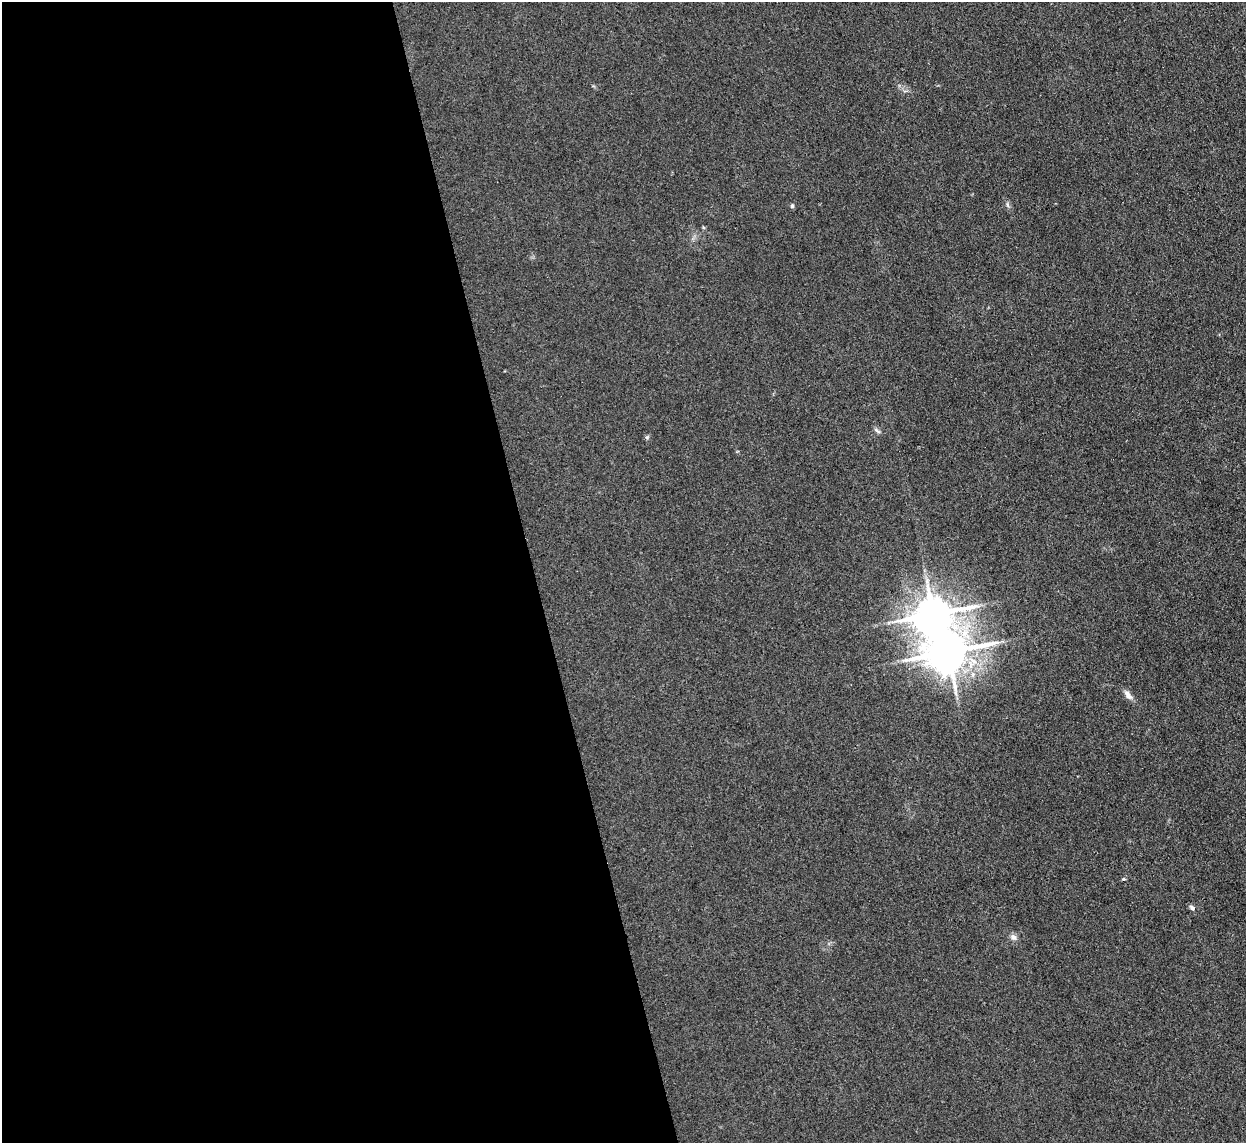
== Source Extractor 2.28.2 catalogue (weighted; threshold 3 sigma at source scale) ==
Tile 9 of 4 x 4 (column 1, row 3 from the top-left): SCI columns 1-1244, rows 1397-2537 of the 4977 x 4957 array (HDU 1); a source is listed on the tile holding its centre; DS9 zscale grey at full resolution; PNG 1248 x 1145 px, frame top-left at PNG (2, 2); no overlay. Shown black and unused: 43% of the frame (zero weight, under 3 of 4 exposures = <1% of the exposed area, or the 3 px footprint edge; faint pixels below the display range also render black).
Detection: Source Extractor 2.28.2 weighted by HDU 2 'WHT'; one run over the whole footprint, this tile lists its part. Background 0.0975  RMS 0.0072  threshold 0.0325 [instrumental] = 3 sigma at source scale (4.5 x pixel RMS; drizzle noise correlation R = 1.50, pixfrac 1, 0.05/0.05 arcsec/px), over >= 5 px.
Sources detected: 10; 1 inside a brighter object's white glare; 1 cosmic-ray / hot-pixel residue — not listed; the other 8 listed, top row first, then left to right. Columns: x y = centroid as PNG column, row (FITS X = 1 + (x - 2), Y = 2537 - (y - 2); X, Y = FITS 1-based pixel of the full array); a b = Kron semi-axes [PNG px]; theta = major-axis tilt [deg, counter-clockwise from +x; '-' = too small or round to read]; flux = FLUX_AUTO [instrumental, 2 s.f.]
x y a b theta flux
1007 205 8 4 -81 1.4
792 206 5 5 - 1.1
877 431 12 4 -40 1.5
647 437 6 4 44 1.1
948 652 13 11 10 2400
1128 695 14 7 -51 4.1
1192 908 8 6 -44 2
1013 937 8 8 - 2.9